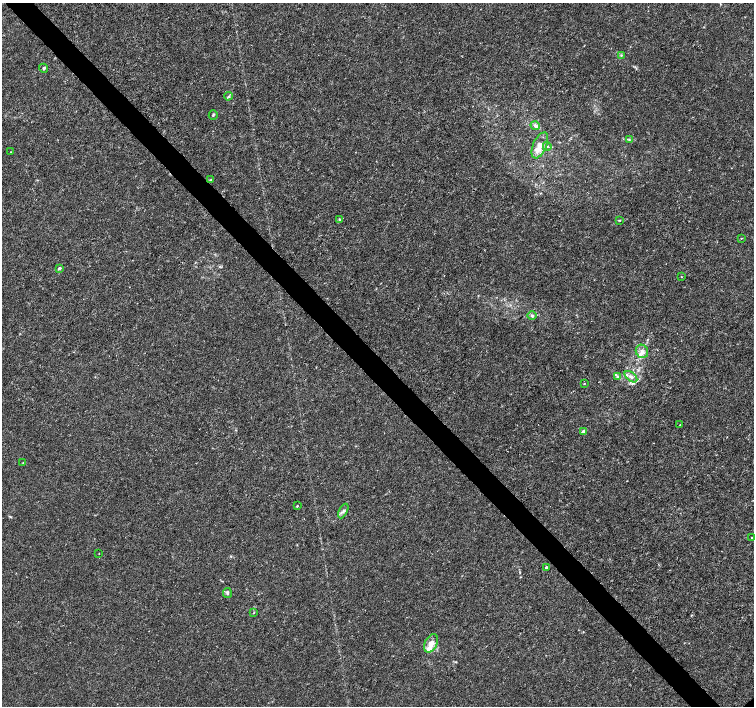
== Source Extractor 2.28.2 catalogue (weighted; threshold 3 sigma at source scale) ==
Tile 11 of 4 x 4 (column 3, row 3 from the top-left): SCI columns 3009-4512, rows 1558-2964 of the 6022 x 5995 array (HDU 1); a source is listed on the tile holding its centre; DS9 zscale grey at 2 x 2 block average (1 PNG px = mean of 2 x 2 image px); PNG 756 x 708 px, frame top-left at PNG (2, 3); each listed source drawn as its Kron ellipse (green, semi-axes under 4 px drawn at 4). Shown black and unused: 4% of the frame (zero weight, under 3 of 4 exposures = <1% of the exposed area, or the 3 px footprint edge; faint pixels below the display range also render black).
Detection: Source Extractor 2.28.2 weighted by HDU 2 'WHT'; one run over the whole footprint, this tile lists its part. Background 0.00168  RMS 9.3e-04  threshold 0.00418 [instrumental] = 3 sigma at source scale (4.5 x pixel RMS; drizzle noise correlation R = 1.50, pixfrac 1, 0.0396/0.0396 arcsec/px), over >= 5 px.
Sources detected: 36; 5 inside a brighter listed object's ellipse — not listed separately; the other 31 listed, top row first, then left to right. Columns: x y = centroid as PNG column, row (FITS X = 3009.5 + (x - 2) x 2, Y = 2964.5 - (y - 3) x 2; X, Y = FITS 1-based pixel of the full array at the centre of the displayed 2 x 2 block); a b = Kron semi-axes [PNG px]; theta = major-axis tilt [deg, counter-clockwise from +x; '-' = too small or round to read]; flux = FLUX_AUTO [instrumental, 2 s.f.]
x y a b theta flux
621 55 3 3 - 0.2
43 68 4 4 - 0.37
228 96 4 3 - 0.33
213 115 5 2 - 0.21
535 126 5 4 - 0.69
629 140 3 2 - 0.18
540 145 14 6 66 1.7
547 146 4 3 - 0.22
11 152 2 2 - 0.087
210 180 3 2 - 0.15
340 219 4 3 - 0.29
619 220 4 2 - 0.19
741 238 3 2 - 0.11
59 268 3 3 - 0.42
681 276 2 2 - 0.11
532 316 4 4 - 0.46
642 351 7 6 - 0.97
617 377 3 3 - 0.26
631 377 7 4 -38 0.7
584 384 3 2 - 0.12
680 425 3 2 - 0.12
584 432 3 2 - 2.2
23 463 3 2 - 0.13
297 506 3 2 - 0.16
343 511 8 3 62 0.48
751 538 2 2 - 0.12
99 553 2 2 - 0.084
546 567 2 2 - 0.6
227 593 5 3 - 0.46
254 613 3 2 - 0.11
431 643 10 6 64 1.6
Diffuse or blended objects may show on this block-average render without a row.